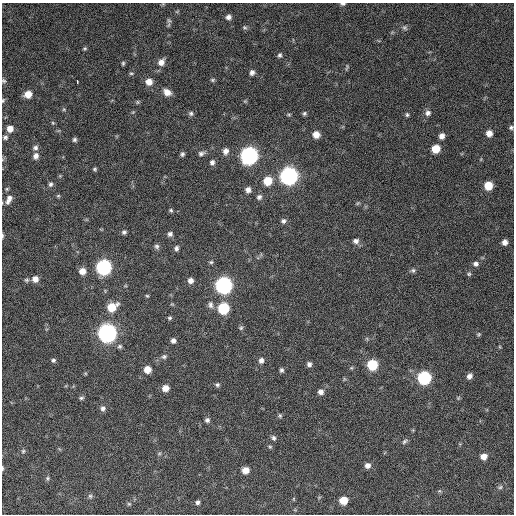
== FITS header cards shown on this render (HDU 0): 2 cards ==
NAXIS1  =                  512 / Axis length
NAXIS2  =                  512 / Axis length

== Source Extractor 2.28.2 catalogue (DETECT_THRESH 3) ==
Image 512 x 512 px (HDU 0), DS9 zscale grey, 1 PNG px = 1 image px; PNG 516 x 516 px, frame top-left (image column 1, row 512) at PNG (2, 3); no overlay
Background 763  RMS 27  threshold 82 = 3 sigma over >= 5 px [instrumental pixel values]
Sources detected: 119; all 119 listed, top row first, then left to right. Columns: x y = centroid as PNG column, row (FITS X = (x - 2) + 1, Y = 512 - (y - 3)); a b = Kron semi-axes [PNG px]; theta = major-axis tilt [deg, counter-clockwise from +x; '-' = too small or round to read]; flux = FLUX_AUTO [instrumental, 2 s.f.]
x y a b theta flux
343 4 6 3 0 3600
228 17 6 5 - 7000
169 20 7 5 -67 3800
244 27 7 4 -8 3000
405 28 8 6 -42 4500
85 48 5 5 - 2600
280 55 6 5 - 3700
161 62 9 8 - 13000
123 63 5 4 - 2800
347 67 8 3 68 2500
131 73 6 4 6 2400
252 73 6 6 - 6400
212 80 6 4 1 2800
4 81 6 5 - 3100
77 82 4 2 - 6100
149 82 7 7 - 16000
167 92 9 7 -29 16000
28 94 7 6 - 20000
3 100 6 4 64 2600
245 101 5 5 - 2100
137 102 5 5 - 2500
64 109 5 5 - 2200
133 112 5 4 - 2000
191 113 6 6 - 4300
304 113 5 5 - 3400
428 113 8 7 - 6700
289 115 7 3 8 2300
407 115 5 4 - 3100
53 123 5 4 - 2100
511 127 5 5 - 3500
10 129 6 6 - 14000
489 133 6 6 - 13000
316 135 7 6 - 16000
442 136 6 5 - 9400
5 137 6 5 - 4000
75 140 5 5 - 3900
35 148 7 6 - 5200
436 149 6 6 - 34000
226 151 8 6 67 8500
201 153 8 5 16 5300
182 154 5 4 - 3800
36 156 7 6 - 8500
249 156 8 8 - 760000
212 162 6 6 - 5600
95 169 4 4 - 2600
289 176 8 8 - 780000
268 181 7 7 - 38000
50 184 7 5 59 4300
488 186 6 6 - 36000
248 190 6 6 - 8200
58 196 5 5 - 2300
259 197 7 6 - 5000
9 199 14 7 62 11000
358 203 6 4 44 2400
171 210 5 5 - 2800
283 221 6 6 - 5000
124 232 6 5 - 4100
170 234 6 6 - 5500
2 236 7 3 87 2900
356 241 7 6 - 6900
505 242 5 5 - 8600
157 246 7 6 - 4300
176 248 6 5 - 5200
211 262 6 5 - 3000
476 264 7 6 - 5900
104 267 8 7 - 400000
413 270 7 6 - 3800
82 271 7 6 - 15000
469 274 6 6 - 3100
35 279 7 7 - 13000
26 280 7 5 13 3500
190 280 6 6 - 8500
224 285 8 8 - 620000
147 296 4 4 - 2000
172 304 5 4 - 1900
211 305 10 7 -82 7300
112 307 9 7 30 39000
223 308 7 7 - 110000
170 318 5 4 - 3000
241 328 7 5 45 3200
107 333 8 8 - 920000
478 334 6 4 44 2400
173 341 5 5 - 6300
120 346 6 5 - 3400
164 357 7 6 - 4300
53 360 5 5 - 3900
261 361 7 6 - 7200
309 364 6 5 - 5800
372 365 7 7 - 82000
351 368 6 4 18 2200
147 369 6 6 - 19000
281 370 5 5 - 4200
469 376 6 5 - 8200
424 378 7 7 - 230000
217 385 6 5 - 3500
165 388 6 6 - 15000
321 392 7 6 - 7700
81 398 6 4 10 3200
458 398 5 4 - 2200
103 408 7 6 - 5800
280 416 6 5 - 2900
207 420 6 6 - 5000
273 438 6 5 - 4700
404 441 9 5 39 4000
270 447 5 4 - 2400
23 451 5 5 - 3000
159 454 6 4 19 2400
484 456 6 6 - 14000
368 465 6 6 - 8600
2 468 6 2 -86 2400
245 470 6 6 - 17000
47 478 6 5 - 2900
500 487 6 5 - 3200
439 491 5 5 - 2500
90 496 6 6 - 3300
294 499 6 3 -71 1600
343 500 6 6 - 32000
197 502 5 5 - 4500
129 504 5 5 - 2800
At the frame edge (FLAGS 8, measured only in part): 6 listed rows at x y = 343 4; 4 81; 3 100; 511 127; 2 236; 2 468